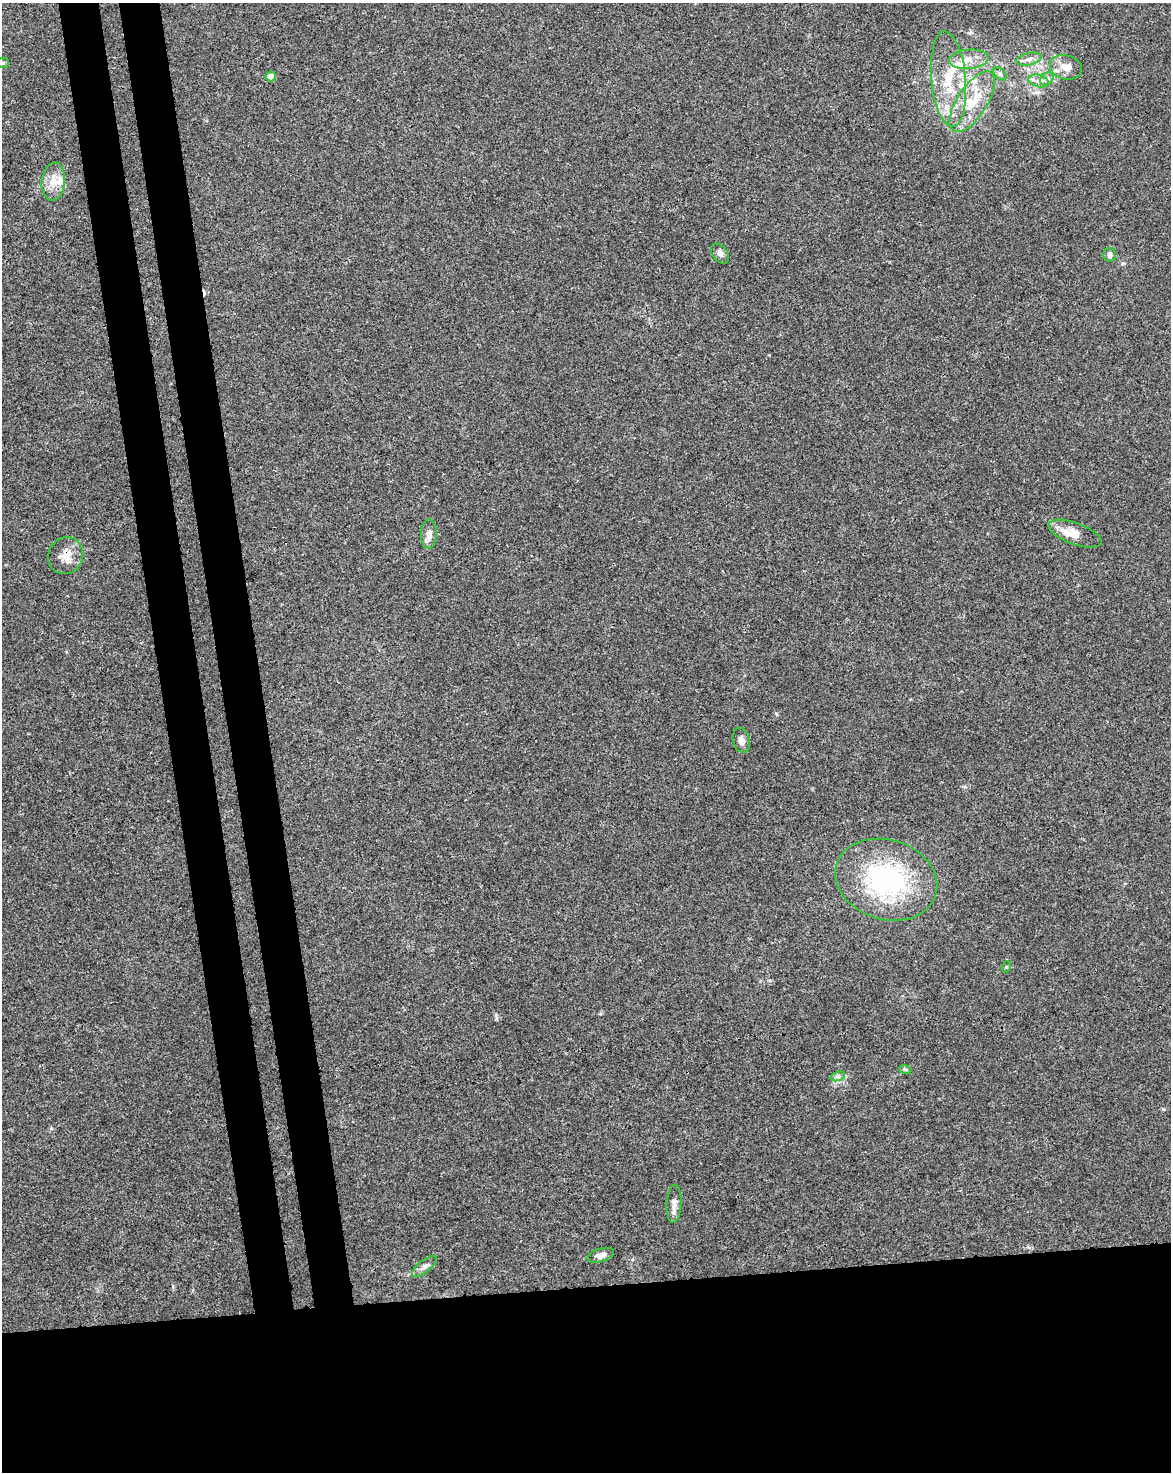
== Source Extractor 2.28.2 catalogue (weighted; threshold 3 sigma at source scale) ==
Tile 11 of 4 x 3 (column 3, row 3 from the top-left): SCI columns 2396-3564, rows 68-1537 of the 4791 x 4502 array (HDU 1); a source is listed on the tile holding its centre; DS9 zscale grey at full resolution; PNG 1173 x 1474 px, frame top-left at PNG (2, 3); each listed source drawn as its Kron ellipse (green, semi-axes under 4 px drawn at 4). Shown black and unused: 19% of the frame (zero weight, under 3 of 4 exposures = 5% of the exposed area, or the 3 px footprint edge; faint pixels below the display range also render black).
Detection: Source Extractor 2.28.2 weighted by HDU 2 'WHT'; one run over the whole footprint, this tile lists its part. Background 0.00476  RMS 0.003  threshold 0.0135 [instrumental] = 3 sigma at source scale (4.5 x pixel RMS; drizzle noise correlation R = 1.50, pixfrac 1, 0.0396/0.0396 arcsec/px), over >= 5 px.
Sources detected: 30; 1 cosmic-ray / hot-pixel residue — neither listed nor drawn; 5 inside a brighter listed object's ellipse — not listed separately; the other 24 listed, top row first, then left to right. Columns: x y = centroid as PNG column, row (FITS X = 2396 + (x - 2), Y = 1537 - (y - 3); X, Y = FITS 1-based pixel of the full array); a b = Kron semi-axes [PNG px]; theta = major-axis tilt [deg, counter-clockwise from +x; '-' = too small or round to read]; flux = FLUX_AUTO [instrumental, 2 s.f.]
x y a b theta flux
969 59 20 9 5 3.5
1029 59 13 6 13 1.5
3 63 5 5 - 0.46
1066 67 16 12 -14 3.3
1000 74 8 4 -44 0.77
271 76 5 5 - 2.4
949 79 48 17 -85 13
1047 79 7 6 - 0.95
1039 81 10 6 -15 1.4
972 102 35 15 57 10
53 181 19 11 85 4.4
720 254 11 7 -52 1.2
1110 255 7 6 - 0.96
429 534 14 8 89 2
1075 534 28 10 -21 4.9
66 556 19 17 63 4
741 740 13 8 -75 1.5
886 880 52 40 -17 43
1006 967 5 3 - 0.28
905 1069 6 3 -18 0.4
838 1076 7 4 18 0.82
674 1204 19 7 87 2.1
601 1255 14 6 17 2
424 1266 15 6 39 1.4
Overlapping masked pixels (flux is a lower limit): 1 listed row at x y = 66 556
Unlisted compact peaks at least as high as the median listed source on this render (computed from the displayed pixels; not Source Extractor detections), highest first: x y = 971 32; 496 1019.